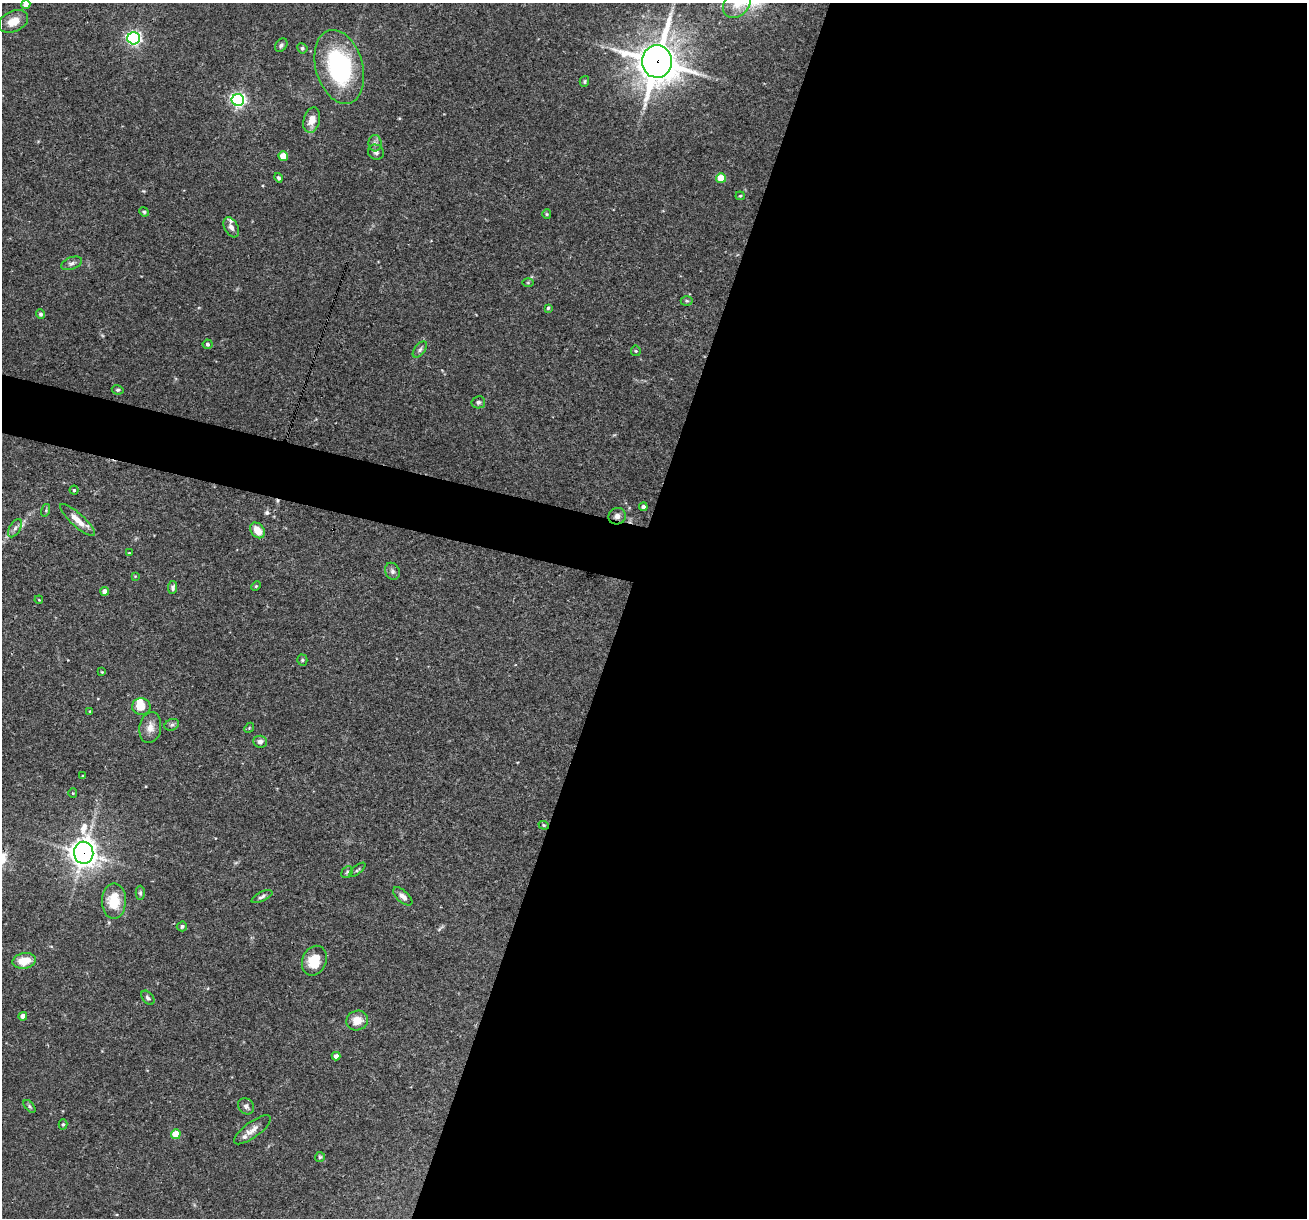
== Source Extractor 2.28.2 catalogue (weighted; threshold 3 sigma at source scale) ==
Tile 12 of 4 x 4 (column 4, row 3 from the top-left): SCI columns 3916-5220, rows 1467-2682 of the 5220 x 5238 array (HDU 1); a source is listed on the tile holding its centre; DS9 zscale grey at full resolution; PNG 1309 x 1220 px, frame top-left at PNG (2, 3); each listed source drawn as its Kron ellipse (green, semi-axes under 4 px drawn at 4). Shown black and unused: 55% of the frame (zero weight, under 3 of 4 exposures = <1% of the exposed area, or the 3 px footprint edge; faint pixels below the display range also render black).
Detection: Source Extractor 2.28.2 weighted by HDU 2 'WHT'; one run over the whole footprint, this tile lists its part. Background 0.0759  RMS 0.0036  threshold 0.016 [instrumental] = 3 sigma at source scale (4.5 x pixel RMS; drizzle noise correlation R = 1.50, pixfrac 1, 0.05/0.05 arcsec/px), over >= 5 px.
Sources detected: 79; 1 cosmic-ray / hot-pixel residue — neither listed nor drawn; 3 inside a brighter listed object's ellipse — not listed separately; the other 75 listed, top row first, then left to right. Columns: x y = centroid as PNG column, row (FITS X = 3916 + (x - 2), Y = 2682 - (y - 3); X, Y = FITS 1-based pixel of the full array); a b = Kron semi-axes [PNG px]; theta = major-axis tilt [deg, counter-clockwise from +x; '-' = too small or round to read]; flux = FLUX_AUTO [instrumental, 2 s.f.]
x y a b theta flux
737 4 16 12 43 5.2
26 5 4 4 - 3.1
13 21 15 10 25 4.6
134 38 6 6 - 92
281 45 7 5 53 0.79
302 48 5 5 - 0.61
657 61 16 15 - 860
339 67 38 23 -74 43
584 81 5 4 - 0.53
238 100 6 6 - 99
312 120 13 8 74 3.7
375 143 8 6 -86 1.2
376 152 8 7 - 1.1
283 156 5 4 - 7.9
279 178 5 4 - 0.84
721 178 5 5 - 8.5
740 196 4 4 - 0.36
144 212 5 4 - 0.5
547 214 5 4 - 0.42
231 227 11 6 -63 1.6
72 263 11 6 20 1.2
528 283 6 4 0 0.38
687 301 6 5 - 0.52
548 308 4 4 - 0.43
40 314 5 4 - 0.67
207 344 5 5 - 0.8
420 349 9 5 52 0.99
636 351 5 5 - 0.45
118 390 6 4 -10 0.57
478 402 7 6 - 0.87
74 490 4 4 - 0.5
643 507 4 4 - 0.75
46 510 6 4 73 0.5
617 516 9 8 - 1.5
77 520 22 6 -42 4.4
15 528 10 5 60 1.2
257 530 9 6 -52 5.1
129 553 3 3 - 0.34
392 571 9 7 -66 1.1
135 576 4 3 - 0.26
256 586 5 4 - 0.4
173 587 6 4 83 0.9
105 591 4 4 - 2.5
39 600 4 3 - 0.31
302 660 5 5 - 0.53
102 672 4 3 - 0.28
141 707 9 8 - 4.1
90 711 3 3 - 0.32
172 725 7 5 21 0.75
150 728 15 11 79 3.1
249 728 6 4 47 0.42
260 742 7 6 - 1.4
83 776 3 3 - 0.38
73 793 5 4 - 0.33
544 825 5 4 - 0.46
84 853 11 9 -84 390
357 870 10 3 40 0.57
347 872 6 5 - 0.62
140 893 7 4 89 0.65
403 896 12 6 -42 1.7
262 897 11 4 26 0.96
114 901 18 12 90 9.9
182 926 5 5 - 0.71
24 961 12 8 9 6.3
314 961 15 12 65 7.6
148 998 8 5 -51 0.86
23 1016 4 4 - 2.3
357 1020 11 9 18 4.6
336 1056 4 4 - 1.8
30 1106 7 4 -50 0.6
246 1106 9 7 -48 1.2
63 1124 5 4 - 0.54
252 1130 22 8 36 2.9
176 1134 5 5 - 9.2
320 1157 5 5 - 0.51
Overlapping masked pixels (flux is a lower limit): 3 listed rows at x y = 657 61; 617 516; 84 853
Isophote crosses this tile's border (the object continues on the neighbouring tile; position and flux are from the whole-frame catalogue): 2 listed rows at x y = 737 4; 26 5